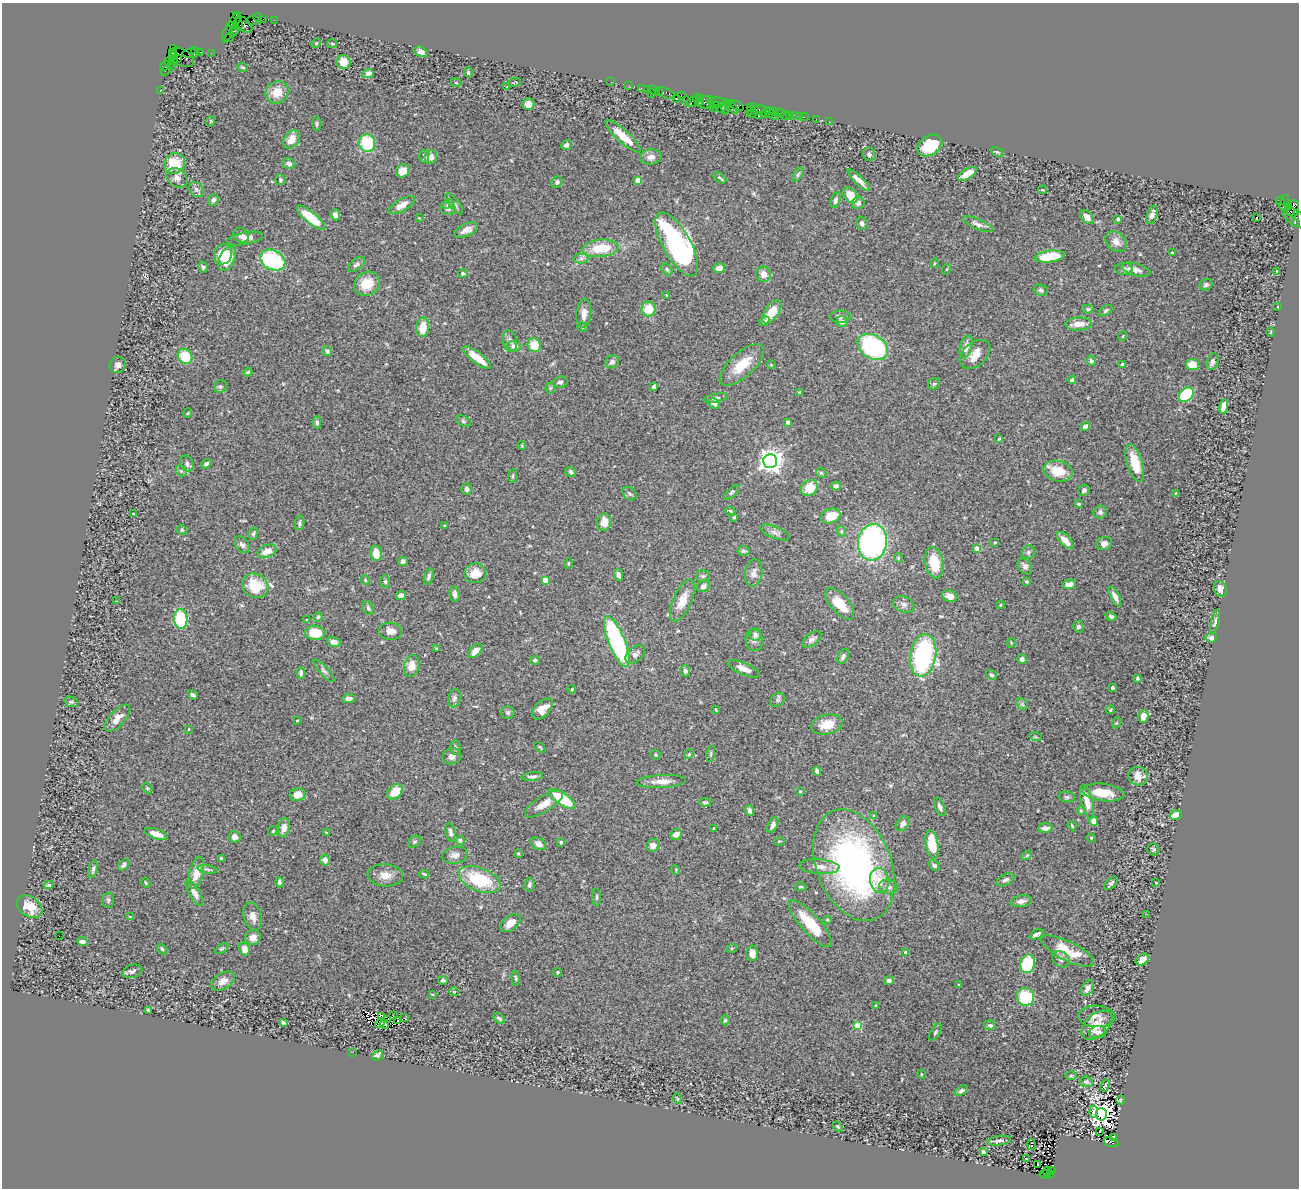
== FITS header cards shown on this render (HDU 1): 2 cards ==
NAXIS1  =                 1297
NAXIS2  =                 1186

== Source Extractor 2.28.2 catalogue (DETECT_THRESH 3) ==
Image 1297 x 1186 px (HDU 1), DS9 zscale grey, 1 PNG px = 1 image px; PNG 1301 x 1190 px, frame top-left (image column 1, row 1186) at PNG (2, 3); each listed source drawn as its Kron ellipse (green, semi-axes under 4 px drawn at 4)
Background 0.737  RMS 0.033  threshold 0.0991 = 3 sigma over >= 5 px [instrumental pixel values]
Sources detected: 477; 3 with non-positive FLUX_AUTO (blend fragments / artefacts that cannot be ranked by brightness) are neither listed nor drawn; the other 474 listed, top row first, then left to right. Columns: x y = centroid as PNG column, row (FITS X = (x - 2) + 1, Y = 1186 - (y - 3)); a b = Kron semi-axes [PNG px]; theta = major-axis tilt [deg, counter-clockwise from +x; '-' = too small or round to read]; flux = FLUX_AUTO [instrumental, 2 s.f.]
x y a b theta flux
236 16 3 3 - 130
257 17 4 2 - 43
263 19 2 2 - 12
235 20 8 3 54 240
274 20 2 2 - 20
253 21 7 3 0 28
238 24 7 4 -84 900
244 25 10 5 -44 190
234 31 5 4 - 490
228 32 11 3 69 120
229 37 5 3 - 26
316 43 5 4 - 2.7
332 44 5 3 - 2.6
173 49 3 3 - 68
195 50 4 3 - 81
201 52 3 2 - 24
421 52 7 5 -28 11
172 53 3 3 - 170
211 53 2 2 - 15
191 54 8 3 1 24
175 56 3 3 - 410
182 58 13 8 -26 250
177 59 3 2 - 160
173 60 4 4 - 110
343 62 7 7 - 28
171 64 7 3 -55 440
165 66 5 3 - 120
243 67 5 3 - 2.2
166 70 6 3 45 65
468 72 5 4 - 5.4
368 73 6 4 21 7.6
514 82 7 2 22 1.9
611 82 2 2 - 17
456 83 5 3 - 2.2
629 85 2 2 - 15
507 87 3 2 - 1.6
641 88 2 2 - 34
647 89 2 2 - 20
654 90 6 2 -21 53
160 91 3 2 - 29
658 91 3 2 - 60
277 92 12 10 41 34
652 93 3 3 - 72
666 93 9 5 -24 120
681 95 3 2 - 41
696 98 2 2 - 11
700 98 3 3 - 89
676 99 3 3 - 89
712 100 3 2 - 45
686 101 3 2 - 60
692 102 6 3 37 44
699 102 4 3 - 110
705 102 7 6 - 240
718 102 9 3 -5 190
728 103 4 2 - 60
528 104 6 6 - 16
710 104 3 3 - 37
716 105 2 2 - 40
736 106 8 4 -24 130
721 107 6 3 78 200
726 107 7 4 83 85
732 107 8 3 -46 130
750 107 3 3 - 40
713 108 2 2 - 24
754 108 3 2 - 54
760 109 6 3 11 86
767 110 3 3 - 33
750 111 3 3 - 25
775 112 2 2 - 13
765 113 3 2 - 47
770 113 5 3 - 42
780 113 5 2 - 37
752 114 5 2 - 30
785 115 5 2 - 19
794 115 3 2 - 64
758 116 3 2 - 96
775 116 2 2 - 230
789 116 2 2 - 6.9
799 116 2 2 - 10
804 117 4 2 - 37
816 119 2 2 - 9.4
211 121 5 3 - 1.7
829 121 2 2 - 16
317 124 7 3 -86 3
623 136 23 6 -42 47
292 139 10 7 52 24
367 143 9 8 - 99
566 145 5 4 - 5
930 145 13 9 33 80
997 152 7 4 -23 4.2
869 154 7 6 - 6.4
424 156 7 5 -84 4.4
431 157 7 6 - 13
651 157 10 7 5 12
175 163 10 10 - 74
289 164 6 5 - 8.7
403 171 7 6 - 23
967 174 10 5 31 37
798 175 8 4 57 3.8
177 178 11 9 -35 13
720 178 7 3 -36 3.2
280 180 5 5 - 3.4
638 180 4 4 - 29
859 180 15 4 -43 15
557 182 6 5 - 4.6
196 189 8 6 -47 8.1
1042 190 4 4 - 2.1
851 195 8 6 -55 35
213 200 6 5 - 6.9
835 200 8 4 75 6.2
1280 201 4 3 - 78
858 203 6 6 - 9.2
1284 203 8 3 72 37
448 204 6 4 29 4.3
454 204 12 5 -52 6.8
402 205 15 6 30 19
1289 206 4 3 - 63
448 208 7 6 - 12
1293 209 8 6 86 440
1290 211 5 3 - 230
335 215 5 4 - 12
1152 215 9 5 73 12
1087 217 8 5 -47 14
1256 217 3 3 - 150
1294 217 13 7 -36 210
311 218 17 5 -39 73
419 218 3 2 - 1.8
1118 219 4 3 - 3.4
1295 222 3 2 - 45
862 223 7 5 -69 6.3
978 224 16 5 -24 8.4
466 230 13 6 23 15
241 235 8 6 -41 10
245 238 18 6 11 14
1116 242 11 9 -42 15
677 244 36 14 -61 570
601 248 18 8 5 70
1172 253 3 3 - 4.3
223 254 10 9 - 46
1050 256 15 6 7 77
581 258 7 5 1 7
227 259 13 7 64 51
273 260 13 9 -26 180
934 263 5 3 - 2
356 264 10 5 37 6.6
203 267 6 4 -73 3.9
719 268 6 5 - 15
667 269 6 4 -51 4
947 269 5 3 - 1.9
1124 269 8 6 -7 6.8
1136 270 15 6 -15 13
1277 272 4 2 - 2.8
463 273 4 4 - 3.6
764 274 8 7 - 17
367 284 13 11 35 39
1206 285 7 5 28 4.2
1041 290 7 5 -20 5.3
666 295 4 2 - 1.7
1278 307 3 2 - 1.6
648 309 7 7 - 47
1088 309 6 4 -1 4
1106 311 7 4 33 4.2
772 312 13 7 54 29
584 313 14 7 85 17
840 317 10 6 -1 7
764 321 6 4 37 5.2
842 322 6 5 - 9.4
1079 324 13 6 2 21
423 327 10 6 86 38
583 327 5 4 - 3.8
1271 332 5 3 - 2
1123 336 5 3 - 1.8
510 341 11 7 -78 8.5
534 345 7 6 - 42
514 346 7 5 -10 11
873 347 16 11 -30 380
966 347 12 6 75 18
327 351 5 5 - 7
975 354 17 11 41 28
185 356 8 7 - 67
477 358 17 5 -38 38
1091 361 5 4 - 5.7
612 362 7 6 - 7.5
1212 362 8 5 76 8.4
1123 364 4 3 - 5.6
118 365 8 8 - 9.8
742 365 28 12 43 54
771 365 4 4 - 2.3
1192 365 7 5 -7 28
248 372 4 4 - 2.8
1072 380 4 3 - 4.7
560 382 7 5 4 5.2
934 384 6 5 - 3.4
220 387 6 6 - 5.4
654 387 4 4 - 5.7
550 388 5 5 - 3.2
800 393 4 3 - 8.3
1186 395 8 6 41 130
716 398 12 4 10 5.8
714 404 6 4 -30 6.1
1224 407 7 4 79 27
188 413 5 3 - 2.1
463 421 7 5 -27 3.5
317 422 6 3 -89 4.5
788 422 4 4 - 18
1085 427 5 4 - 13
999 439 4 3 - 2.2
522 446 4 3 - 2.1
770 461 7 7 - 1900
1135 463 19 7 -73 53
187 464 8 6 -64 8.1
206 464 5 4 - 4.6
181 471 6 5 - 3.8
1058 471 15 10 -13 46
571 472 6 4 -36 6.1
821 473 5 4 - 2.8
513 476 7 3 82 3.3
836 486 5 4 - 9.7
809 488 9 7 39 41
467 489 6 5 - 5.9
1084 490 6 5 - 7.3
732 492 9 3 40 3.8
1176 493 4 4 - 2
630 494 8 5 -44 5.1
1079 504 3 3 - 2.4
730 511 5 3 - 2.8
1100 512 7 6 - 7.6
134 514 3 2 - 2.6
831 516 10 7 19 46
734 517 3 3 - 2.3
604 522 9 7 71 25
299 523 7 5 81 4.4
445 526 3 2 - 1.9
182 530 5 4 - 3.6
841 531 5 3 - 2.6
775 532 15 6 -21 9.9
253 534 6 5 - 3.7
1065 540 11 5 -46 16
872 542 18 14 82 480
995 542 3 2 - 2.4
1104 544 7 6 - 9.7
242 545 10 6 -50 8.1
977 548 4 4 - 23
267 551 10 6 18 23
744 551 6 5 - 4.9
1028 552 7 6 - 5.5
376 553 8 5 -82 32
898 558 5 4 - 2.7
403 561 5 4 - 7.1
569 563 5 3 - 2.1
934 563 16 9 -80 60
1025 566 9 6 -54 8.6
475 573 11 10 - 29
754 573 14 8 81 14
619 575 6 3 -69 7.6
429 576 8 4 72 5.3
703 576 7 5 0 4.3
365 580 5 4 - 2.4
545 580 4 4 - 30
385 581 6 5 - 3.9
1027 581 4 3 - 2.8
1069 584 7 4 10 16
255 586 13 12 - 69
703 586 6 5 - 8
1220 589 8 6 -67 17
454 594 7 5 -84 8.1
401 596 5 4 - 8
950 596 8 6 -22 14
1115 597 11 4 -64 14
117 601 2 2 - 1.8
682 601 22 9 66 28
840 604 19 9 -48 46
904 604 11 8 -22 9.1
1000 605 4 3 - 1.6
368 608 7 5 -64 6.2
1111 616 5 4 - 5.9
318 617 4 4 - 3.1
181 619 10 6 -87 130
307 620 3 2 - 2
1215 622 12 4 77 6.2
1078 627 6 5 - 5.1
390 631 11 8 -4 16
315 633 10 7 -5 43
755 634 6 5 - 6
1211 638 6 4 5 8.4
812 639 11 6 35 9.5
754 640 11 8 -81 10
334 642 7 5 -12 14
617 642 27 8 -68 320
1011 643 5 3 - 1.8
437 649 4 4 - 2
475 651 9 5 43 17
635 654 11 7 43 12
923 655 21 13 80 320
843 656 8 5 58 7.6
1022 659 5 4 - 9.3
535 660 5 4 - 4.8
412 666 11 7 77 23
744 669 17 6 -23 16
324 671 14 4 -47 6.2
685 671 6 4 -72 4.9
301 673 6 3 89 5.2
991 675 6 4 -34 3.8
1137 678 3 3 - 3
1112 688 3 3 - 5.1
572 689 4 3 - 1.7
193 695 5 3 - 4.6
349 698 6 4 5 8.1
454 698 9 6 75 6.2
777 700 8 6 42 4.8
71 702 7 5 -18 3.7
1022 704 6 5 - 4.1
542 709 13 7 45 25
716 710 3 2 - 1.8
1110 710 4 3 - 2.9
508 712 7 6 - 4.8
1143 716 6 5 - 17
118 718 17 7 47 21
297 720 3 2 - 1.5
1116 723 5 3 - 2.2
827 725 16 9 12 39
189 729 3 2 - 1.2
1036 737 6 4 -18 2.5
455 747 7 5 -87 4.3
540 747 6 3 -40 2.8
689 754 5 4 - 2.7
711 754 8 3 77 3
655 755 5 5 - 3.2
452 756 9 8 - 12
817 771 4 4 - 7.5
1138 776 10 9 - 20
532 777 11 4 4 7.1
661 781 25 6 3 21
147 788 6 4 -44 3
800 791 3 3 - 1.9
395 792 9 6 42 34
1104 792 21 8 -7 42
298 794 8 6 8 16
1067 797 8 5 -10 4.6
562 799 16 6 -33 99
705 802 6 3 5 4
1087 802 18 6 -76 27
544 804 22 8 32 23
940 807 10 4 -67 7.8
1081 810 5 3 - 2.2
750 811 6 4 -70 6.5
1176 815 6 4 18 35
874 816 4 3 - 3.6
1094 821 5 4 - 18
903 824 8 6 52 9.3
773 825 8 5 62 8.7
1072 826 5 3 - 2.3
284 828 10 6 80 14
714 828 3 2 - 1.7
1045 828 7 4 5 12
273 831 5 4 - 2.8
326 832 4 2 - 1.4
450 832 9 4 -79 7.1
156 834 12 5 -19 20
676 834 6 5 - 12
234 837 6 5 - 9.7
1091 838 5 4 - 2.5
460 840 4 4 - 4.8
779 841 5 2 - 1.8
415 842 7 5 34 3.9
561 842 4 3 - 6.6
538 844 8 5 -29 12
932 844 14 6 -80 73
653 845 7 6 - 12
1153 849 6 5 - 4
518 854 4 3 - 2.5
455 855 13 8 11 13
1027 855 6 4 42 2.7
221 858 3 3 - 4.5
325 860 5 4 - 11
124 865 6 4 45 5
854 865 58 37 -69 670
934 865 6 4 -38 4.1
819 867 20 7 -5 19
93 869 9 4 77 4.6
208 869 10 3 -9 3.7
676 870 5 3 - 1.9
196 873 16 7 78 28
424 874 5 3 - 3.4
385 875 17 11 -5 23
480 880 22 11 -22 110
879 880 12 9 -81 24
1005 880 9 5 29 6.8
279 882 5 4 - 5.2
146 883 5 3 - 1.9
1111 883 8 4 44 4.7
1156 883 3 2 - 1.5
49 885 5 4 - 3.6
529 885 7 5 83 5.9
801 887 6 4 0 3.1
888 887 9 7 -20 9.5
195 893 15 5 -60 14
597 897 9 3 89 3.6
108 900 7 6 - 4.1
1021 901 11 5 9 9.8
30 907 14 9 -35 34
1147 914 3 2 - 3.6
253 916 14 8 -75 15
130 917 3 3 - 2
827 920 3 3 - 2.3
510 923 11 7 39 19
810 924 30 9 -48 72
1036 934 7 4 25 6.6
59 936 2 2 - 26
253 938 8 7 - 14
82 941 5 3 - 6.3
732 948 5 3 - 2
162 949 6 4 -53 4.3
221 949 7 4 31 3.1
245 949 7 5 -63 17
1068 951 29 9 -26 52
752 953 7 6 - 15
906 953 4 4 - 9.8
1061 959 9 7 -39 9.4
1142 960 7 5 36 18
1028 964 9 7 77 110
132 971 10 6 16 6.9
557 972 4 4 - 3.3
516 978 7 4 -85 3.5
443 980 5 4 - 4.7
889 980 5 4 - 6.1
223 981 13 8 31 15
959 985 3 3 - 3.3
1088 988 8 5 60 12
454 992 5 4 - 2.6
432 994 3 2 - 1.5
1025 997 9 8 - 100
876 1005 4 3 - 1.8
148 1010 3 3 - 2.8
381 1016 4 2 - 1.1
394 1016 3 2 - 1.2
1097 1016 18 11 -2 18
405 1018 3 2 - 1
499 1018 6 4 -33 6.7
387 1019 3 2 - 1.6
398 1020 4 2 - 2.5
725 1020 5 4 - 3.2
283 1023 4 3 - 3.9
380 1023 5 2 - 4.5
385 1024 4 2 - 3.1
858 1025 4 4 - 67
990 1025 6 5 - 5.6
1097 1025 18 11 41 34
935 1032 9 4 60 4.9
1098 1032 9 6 6 6.7
353 1052 2 2 - 41
377 1055 6 4 42 6.9
921 1074 4 3 - 1.8
1071 1076 6 4 1 2.8
1086 1082 6 5 - 5.7
1105 1086 6 2 61 3.1
962 1091 7 4 29 6.1
678 1099 5 3 - 1.9
1121 1100 5 3 - 1.8
1094 1112 6 3 -85 63
1101 1114 6 5 - 2100
838 1126 6 4 -48 2.7
1100 1131 3 2 - 3.2
1113 1137 3 2 - 78
999 1141 12 4 8 6.8
1111 1142 8 4 -18 630
1032 1144 5 3 - 74
983 1152 4 3 - 3.3
1026 1159 3 2 - 1.6
1038 1164 3 2 - 3.9
1051 1170 3 2 - 83
1047 1171 5 3 - 32
1045 1175 5 3 - 180
1050 1175 3 3 - 140
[3 non-positive-flux detections neither listed nor drawn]